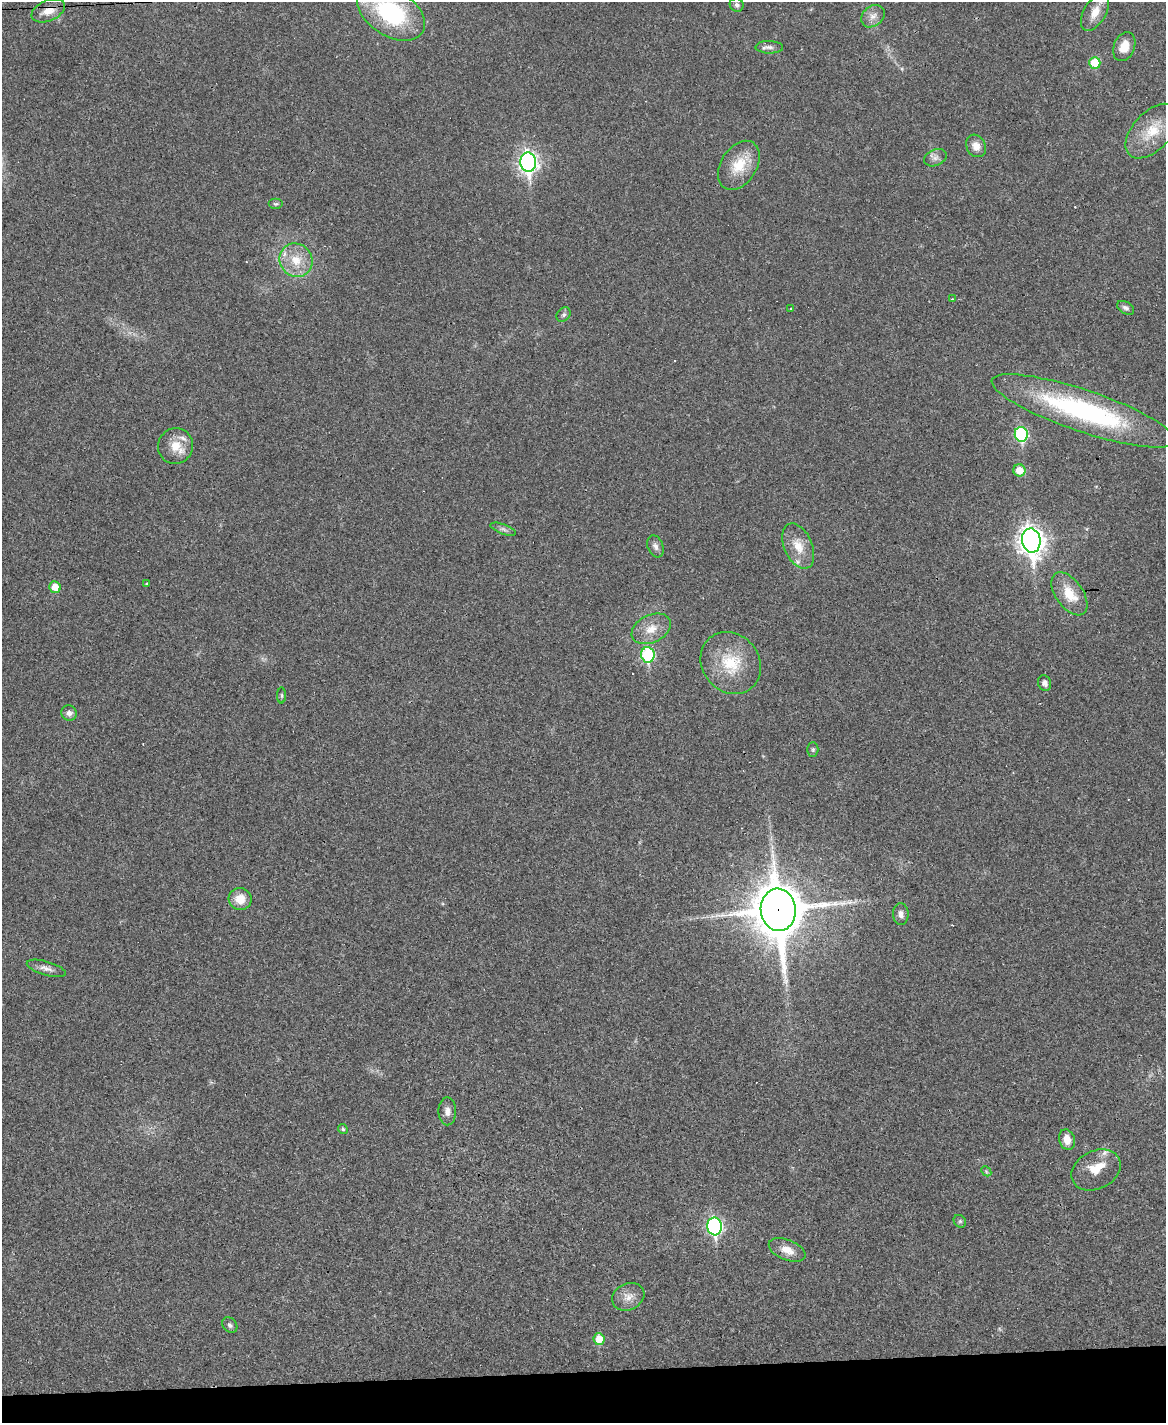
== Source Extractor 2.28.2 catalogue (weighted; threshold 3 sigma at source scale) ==
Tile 10 of 4 x 3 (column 2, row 3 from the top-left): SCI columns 1165-2328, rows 242-1662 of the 4656 x 4633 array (HDU 1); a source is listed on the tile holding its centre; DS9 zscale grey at full resolution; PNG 1168 x 1425 px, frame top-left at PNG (2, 2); each listed source drawn as its Kron ellipse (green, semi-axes under 4 px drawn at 4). Shown black and unused: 4% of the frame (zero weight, under 3 of 4 exposures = <1% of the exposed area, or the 3 px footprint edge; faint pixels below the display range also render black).
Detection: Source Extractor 2.28.2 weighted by HDU 2 'WHT'; one run over the whole footprint, this tile lists its part. Background 0.0392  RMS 0.0044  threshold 0.0196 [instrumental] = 3 sigma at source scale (4.5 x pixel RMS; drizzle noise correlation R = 1.50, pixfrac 1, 0.05/0.05 arcsec/px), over >= 5 px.
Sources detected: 56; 1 cosmic-ray / hot-pixel residue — neither listed nor drawn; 3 inside a brighter listed object's ellipse — not listed separately; the other 52 listed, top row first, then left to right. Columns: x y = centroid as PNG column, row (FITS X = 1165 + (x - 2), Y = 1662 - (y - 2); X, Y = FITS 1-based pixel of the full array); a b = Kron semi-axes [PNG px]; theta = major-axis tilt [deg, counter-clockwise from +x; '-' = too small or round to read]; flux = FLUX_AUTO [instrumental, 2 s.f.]
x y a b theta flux
737 5 7 6 - 1.1
48 11 18 10 24 5.7
1095 12 20 11 60 6.6
391 13 37 23 -33 54
873 16 13 10 39 3.2
769 47 14 6 -1 1.9
1124 47 15 10 68 6.2
1095 63 6 5 - 13
1152 131 33 19 47 15
976 146 11 9 -63 3.8
935 158 12 8 23 2.2
528 162 10 8 -86 190
739 165 27 18 57 13
275 204 7 5 0 0.85
296 260 17 16 - 9.9
952 299 3 2 - 0.87
791 308 4 3 - 0.68
1125 308 9 6 -30 1.4
564 315 8 6 46 1.1
1083 411 97 21 -19 82
1021 434 7 6 - 55
175 446 18 17 - 7.5
1019 470 6 6 - 6.7
503 529 13 5 -20 1.5
1031 541 12 9 -80 410
655 546 11 7 -69 2
798 546 24 14 -67 8.2
147 584 3 3 - 1.1
55 587 6 5 - 6.3
1069 594 24 13 -55 10
651 629 21 13 26 7.4
648 655 8 6 -84 43
731 663 33 28 -50 20
1045 683 8 6 -68 1.7
282 695 8 4 -90 0.59
69 713 8 7 - 2
813 750 7 5 89 0.78
240 899 11 11 - 6.6
778 910 21 17 -84 2100
901 914 11 8 -89 2.1
46 968 20 7 -16 2.7
447 1111 14 9 90 3
343 1129 5 4 - 0.86
1067 1140 10 8 -73 4.9
1096 1170 26 19 27 9.2
986 1171 6 4 -46 0.62
960 1221 7 5 -44 0.85
714 1226 9 7 -83 99
787 1250 19 10 -22 5.4
628 1297 17 13 25 4.6
230 1325 8 6 -46 1.1
599 1339 6 5 - 8.6
Overlapping masked pixels (flux is a lower limit): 2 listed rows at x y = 48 11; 778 910
Isophote crosses this tile's border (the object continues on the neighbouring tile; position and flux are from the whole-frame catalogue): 1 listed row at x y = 391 13